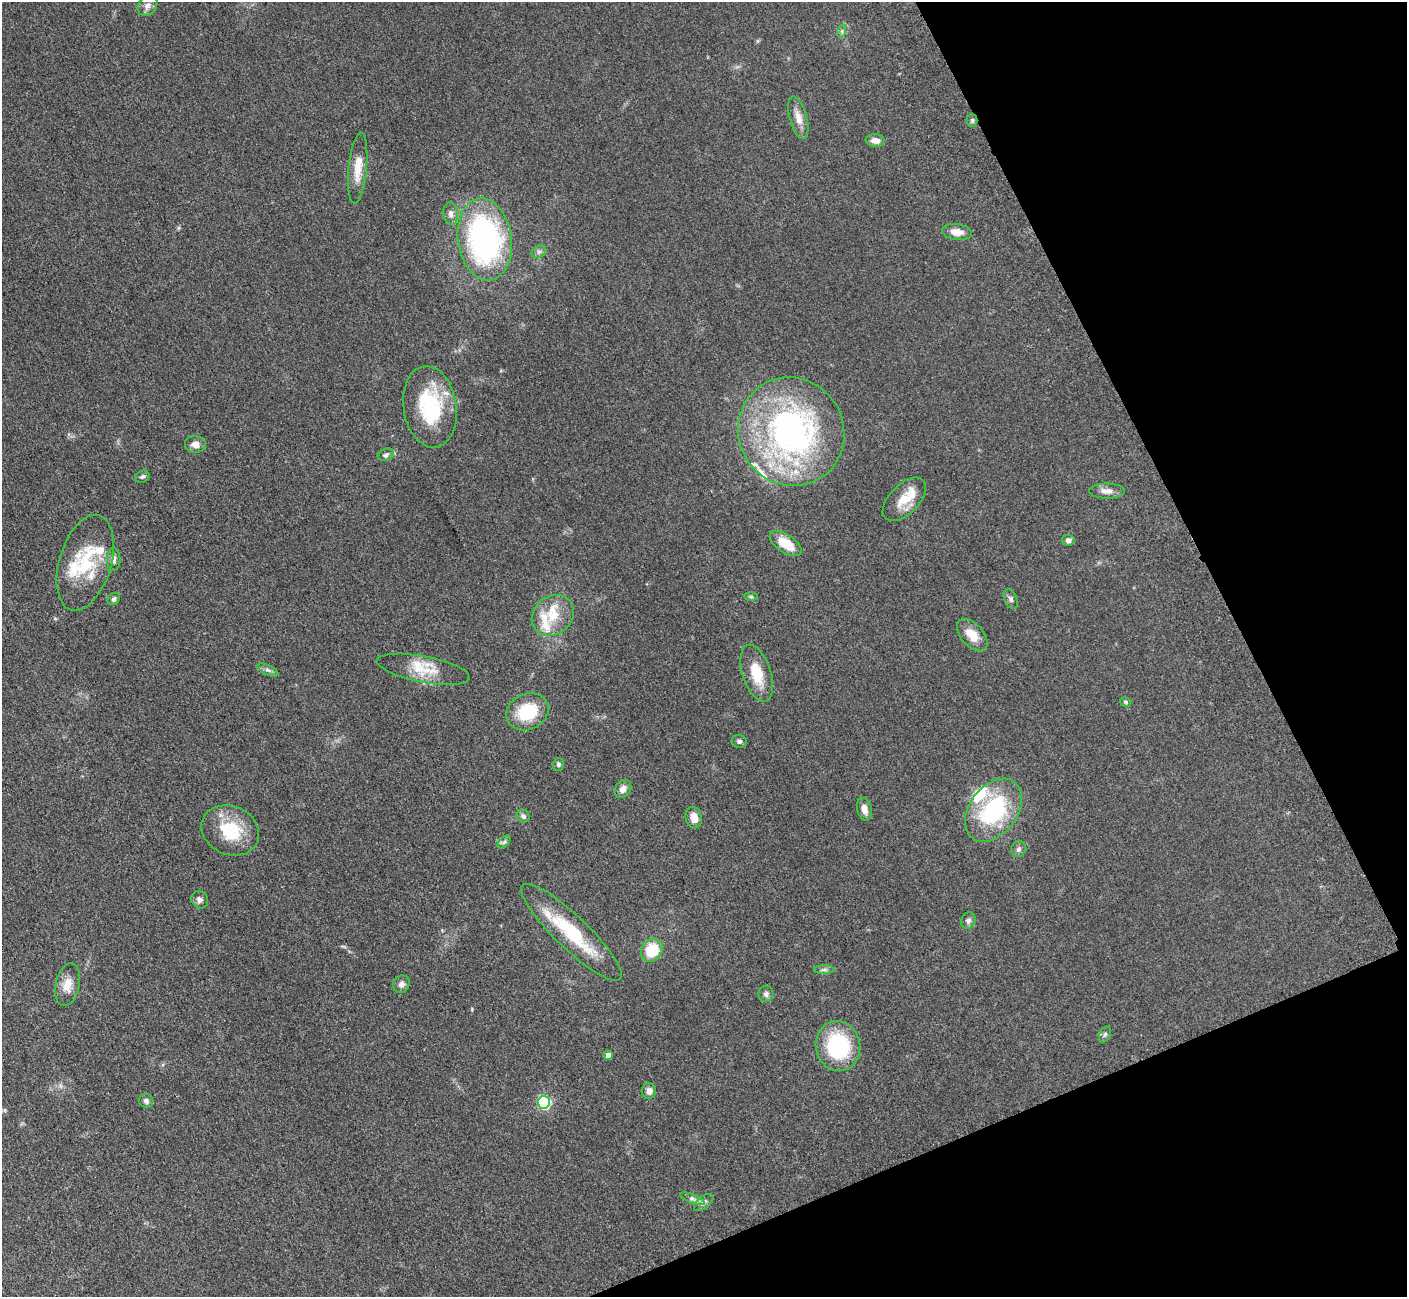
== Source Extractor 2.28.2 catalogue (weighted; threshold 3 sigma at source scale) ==
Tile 12 of 4 x 4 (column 4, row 3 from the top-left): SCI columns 4279-5683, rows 1484-2778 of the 5701 x 5665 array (HDU 1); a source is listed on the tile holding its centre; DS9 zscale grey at full resolution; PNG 1409 x 1299 px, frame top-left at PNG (2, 2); each listed source drawn as its Kron ellipse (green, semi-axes under 4 px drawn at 4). Shown black and unused: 21% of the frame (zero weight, under 3 of 5 exposures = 4% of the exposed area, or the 3 px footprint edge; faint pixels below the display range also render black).
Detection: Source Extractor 2.28.2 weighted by HDU 2 'WHT'; one run over the whole footprint, this tile lists its part. Background 0.0535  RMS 0.0059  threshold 0.0265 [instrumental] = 3 sigma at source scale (4.5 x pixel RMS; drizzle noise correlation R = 1.50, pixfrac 1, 0.05/0.05 arcsec/px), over >= 5 px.
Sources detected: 65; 8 inside a brighter listed object's ellipse — not listed separately; the other 57 listed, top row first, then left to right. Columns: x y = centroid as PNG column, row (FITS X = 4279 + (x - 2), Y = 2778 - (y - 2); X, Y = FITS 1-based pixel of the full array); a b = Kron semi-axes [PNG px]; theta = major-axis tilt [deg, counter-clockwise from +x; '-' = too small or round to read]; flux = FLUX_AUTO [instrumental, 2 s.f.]
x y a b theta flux
147 6 11 9 50 3
842 31 7 4 72 1.1
798 118 22 8 -75 5.7
972 120 6 5 - 1.2
875 140 9 6 -4 3.5
358 168 35 9 85 10
451 214 11 7 -83 2.8
957 232 15 8 -8 5.9
485 239 41 27 -82 150
539 252 8 5 29 1.6
430 407 41 26 -81 45
791 432 55 52 -59 180
195 444 10 8 -6 4
386 455 8 5 21 1.6
142 477 7 6 - 1.3
1107 491 18 7 0 4.3
904 499 27 14 45 12
1068 540 6 5 - 2
786 544 18 9 -33 13
114 560 11 7 88 2.7
85 563 49 26 73 35
751 597 6 4 -1 0.98
114 599 7 5 48 1.4
1011 599 10 6 -67 1.8
553 615 22 19 39 15
972 635 19 11 -48 9.5
423 669 47 13 -11 16
268 670 11 5 -25 1.8
757 673 30 14 -72 15
1126 702 6 4 -17 0.84
527 712 22 18 26 25
739 741 7 6 - 1.6
558 764 6 5 - 1.2
623 789 10 7 54 3.9
864 809 11 7 -76 4.1
993 810 35 24 52 59
523 816 7 6 - 1.7
694 818 11 8 -76 5.3
230 830 30 24 -25 26
504 842 8 4 45 1.3
1018 849 8 7 - 1.7
200 900 9 8 - 2.7
968 921 8 7 - 1.7
571 932 67 16 -44 41
652 950 12 10 55 18
824 970 10 4 1 1.5
401 984 9 8 - 2.8
68 985 22 12 78 7.8
766 994 8 7 - 1.9
1105 1034 8 5 63 1.2
838 1046 25 22 -77 52
608 1055 4 4 - 3.8
649 1091 8 7 - 3.4
146 1101 7 7 - 1.9
544 1102 6 6 - 63
692 1199 13 4 -22 2
704 1203 11 6 39 2.2
Overlapping masked pixels (flux is a lower limit): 1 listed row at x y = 972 120